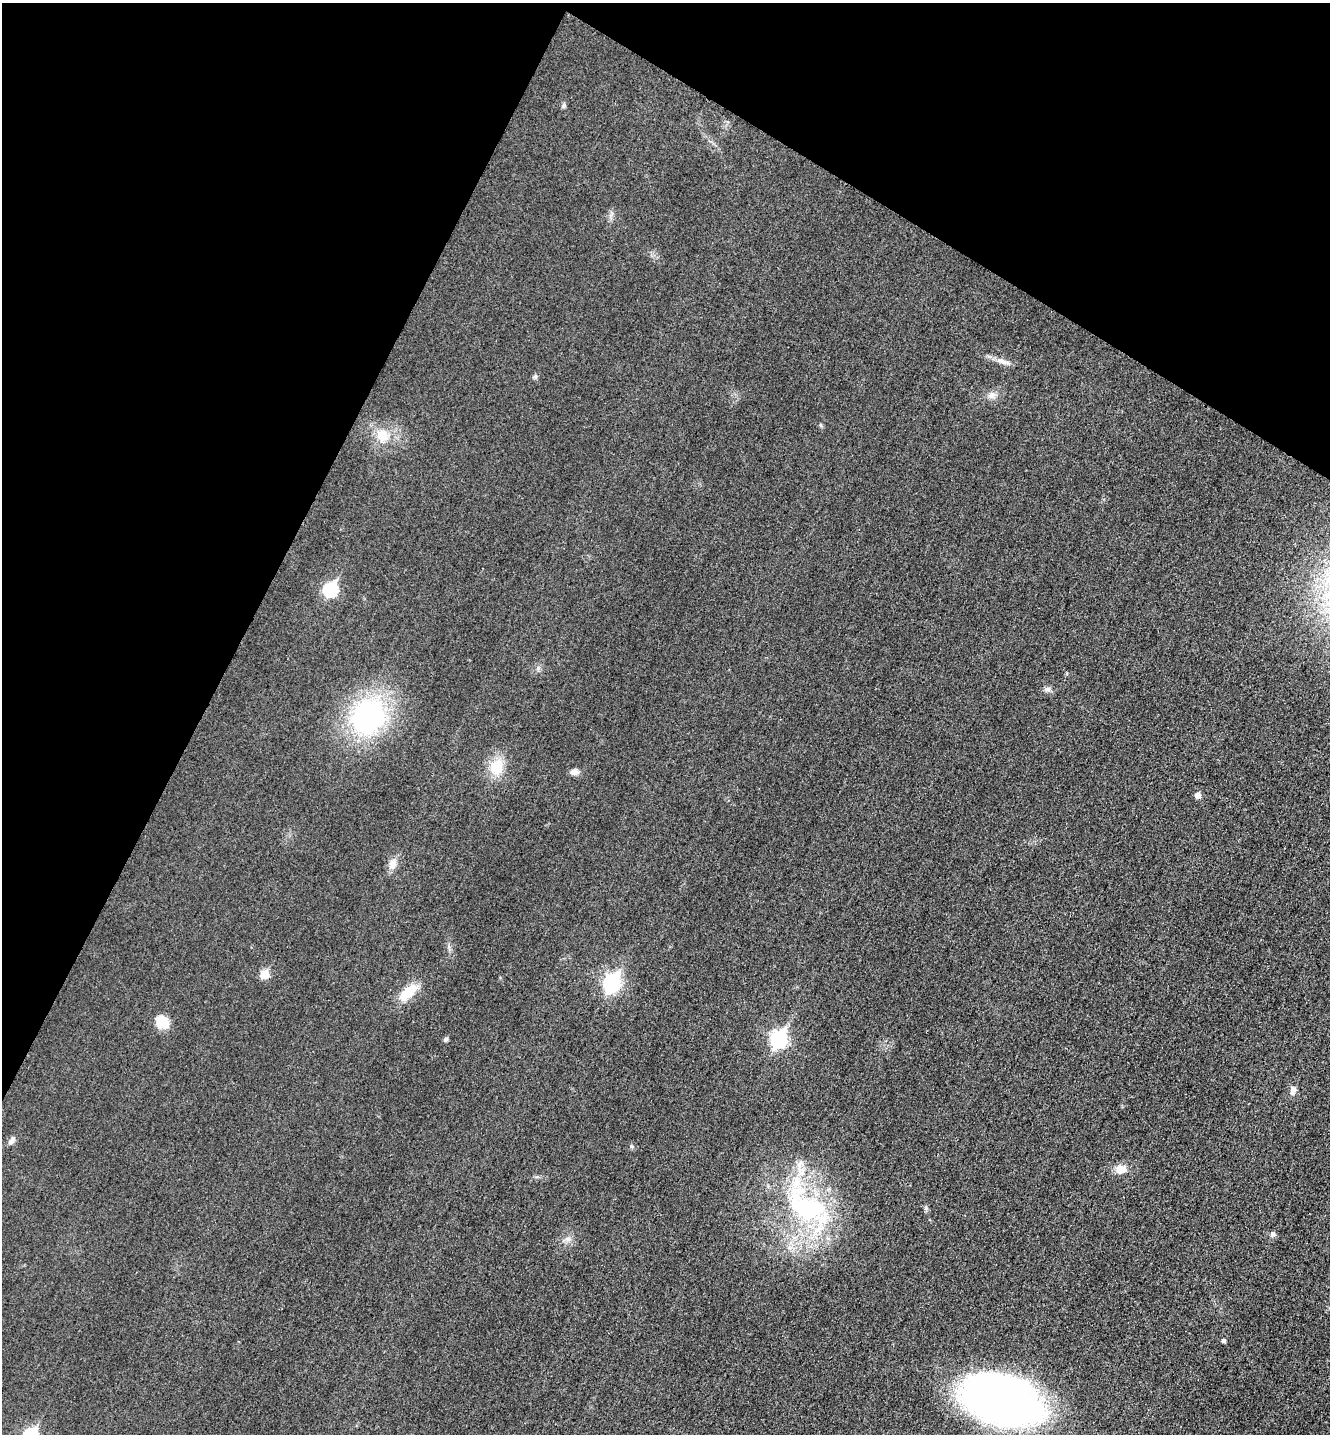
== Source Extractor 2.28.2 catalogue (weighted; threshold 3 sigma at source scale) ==
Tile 2 of 4 x 4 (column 2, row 1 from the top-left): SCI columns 1493-2820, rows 4317-5748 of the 5778 x 5772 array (HDU 1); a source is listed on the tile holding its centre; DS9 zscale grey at full resolution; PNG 1332 x 1436 px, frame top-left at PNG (2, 3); no overlay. Shown black and unused: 26% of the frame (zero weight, under 3 of 4 exposures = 2% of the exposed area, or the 3 px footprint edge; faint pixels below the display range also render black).
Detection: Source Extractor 2.28.2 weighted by HDU 2 'WHT'; one run over the whole footprint, this tile lists its part. Background 0.0187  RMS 0.0056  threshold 0.0252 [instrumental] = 3 sigma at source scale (4.5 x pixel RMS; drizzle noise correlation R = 1.50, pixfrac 1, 0.05/0.05 arcsec/px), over >= 5 px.
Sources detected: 30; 2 inside a brighter listed object's ellipse — not listed separately; the other 28 listed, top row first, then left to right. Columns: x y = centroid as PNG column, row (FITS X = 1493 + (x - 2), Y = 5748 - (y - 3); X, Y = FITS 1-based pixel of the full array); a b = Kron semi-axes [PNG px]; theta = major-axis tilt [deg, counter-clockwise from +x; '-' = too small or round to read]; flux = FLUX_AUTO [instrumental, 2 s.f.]
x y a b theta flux
564 106 7 4 90 0.96
1003 361 19 7 -20 4.1
535 376 6 5 - 0.95
991 395 10 9 - 3
383 436 18 17 - 11
331 589 8 7 - 60
538 668 8 5 46 1.3
1047 689 7 6 - 1.6
368 717 30 26 59 110
497 767 16 14 76 15
574 772 10 7 -5 2.9
1198 795 6 6 - 3.5
393 864 16 10 69 4.5
264 974 6 5 - 18
611 983 9 7 62 140
408 992 28 12 39 12
162 1022 16 13 -45 9.8
446 1039 6 5 - 1.3
779 1039 9 7 65 120
1293 1091 12 8 72 2.8
12 1140 12 6 57 2.3
631 1146 6 4 -71 0.76
1121 1169 13 11 1 5.8
806 1207 68 39 -38 95
1273 1234 6 5 - 2
568 1239 7 4 -18 1.3
1223 1341 4 4 - 1.5
1003 1399 71 38 -17 360